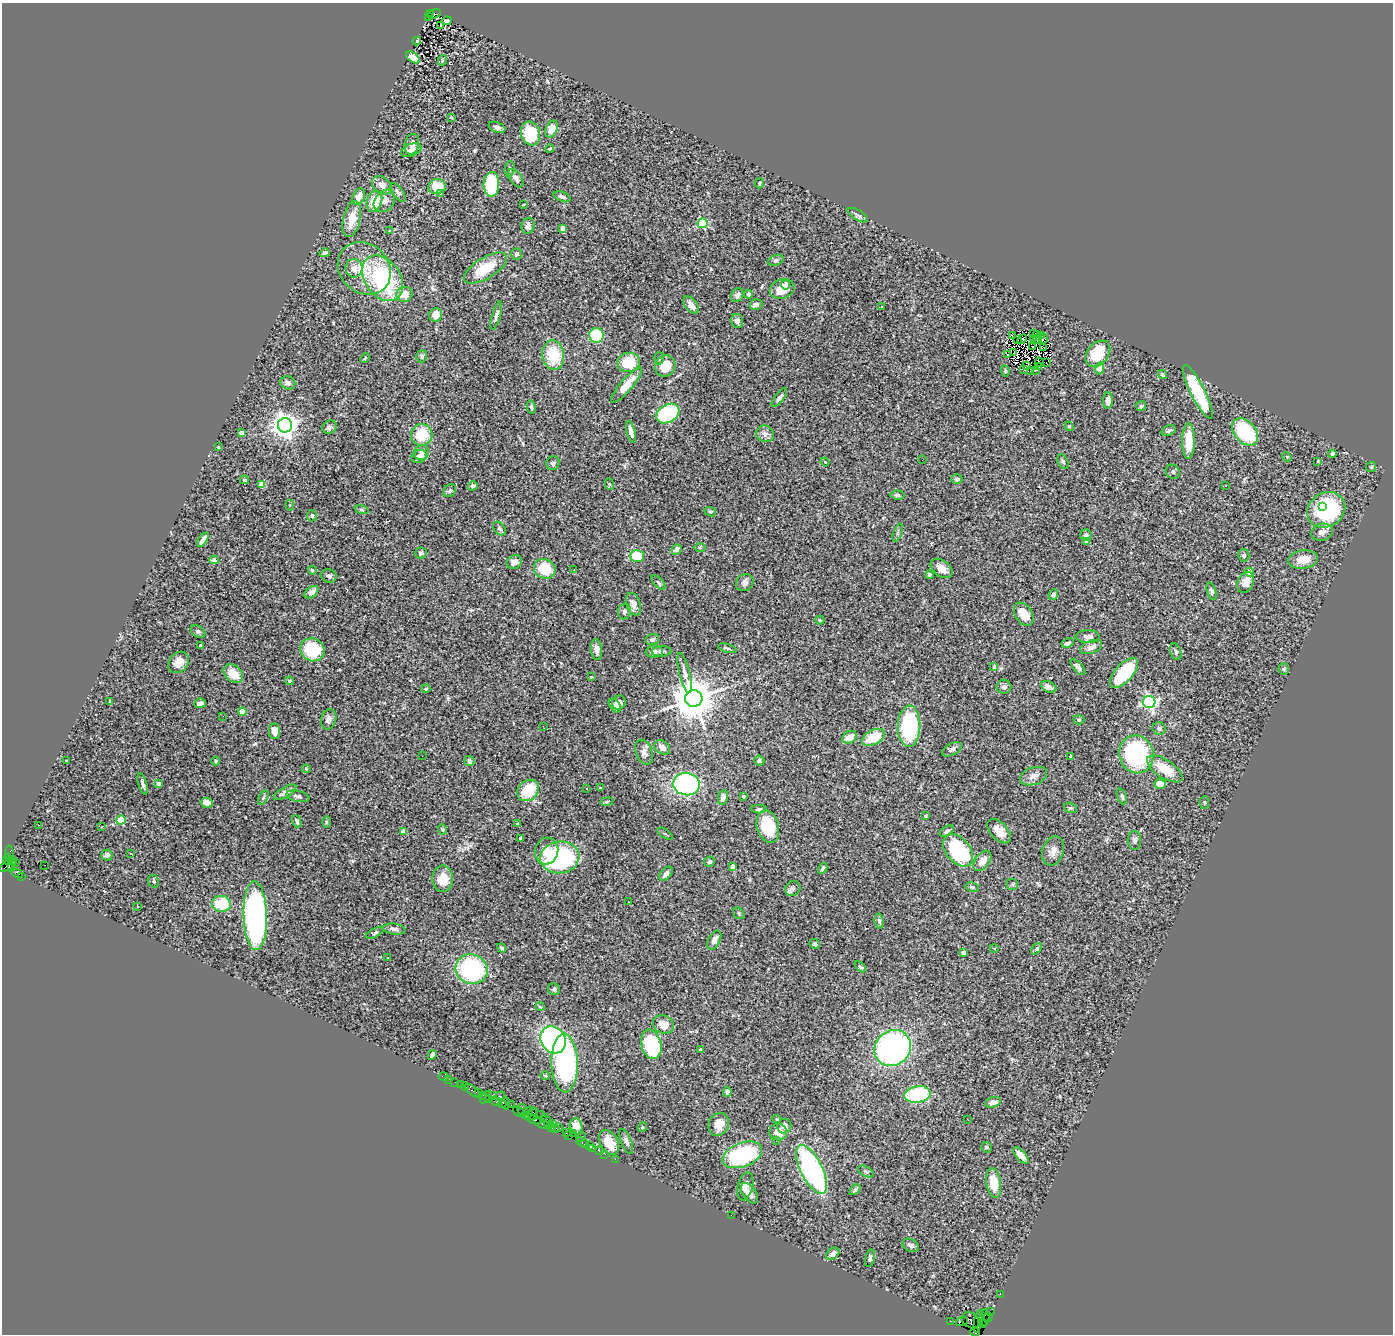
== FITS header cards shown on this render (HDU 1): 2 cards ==
NAXIS1  =                 1391
NAXIS2  =                 1332

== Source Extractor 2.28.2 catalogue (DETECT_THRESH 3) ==
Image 1391 x 1332 px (HDU 1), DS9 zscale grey, 1 PNG px = 1 image px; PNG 1395 x 1336 px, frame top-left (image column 1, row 1332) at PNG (2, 3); each listed source drawn as its Kron ellipse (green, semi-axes under 4 px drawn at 4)
Background 1.34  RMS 0.064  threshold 0.191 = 3 sigma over >= 5 px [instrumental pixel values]
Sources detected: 374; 2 with non-positive FLUX_AUTO (blend fragments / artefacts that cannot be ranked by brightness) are neither listed nor drawn; the other 372 listed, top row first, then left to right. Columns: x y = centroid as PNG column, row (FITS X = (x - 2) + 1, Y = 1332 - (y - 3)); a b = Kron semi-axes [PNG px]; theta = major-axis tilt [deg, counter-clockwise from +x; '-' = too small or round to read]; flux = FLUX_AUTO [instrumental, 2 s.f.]
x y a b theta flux
431 13 3 2 - 110
434 14 7 4 20 390
429 17 4 2 - 300
447 21 5 3 - 7.3
441 25 3 2 - 5.7
417 41 4 3 - 9
413 57 8 4 -36 31
442 60 5 2 - 4.3
451 118 3 2 - 6.3
497 127 9 5 -21 15
552 129 9 5 64 52
530 133 12 9 -72 210
412 144 10 7 76 24
550 149 4 3 - 3.9
411 150 11 6 23 30
510 169 8 5 84 8.6
516 178 10 6 -54 20
759 183 5 4 - 5
491 184 12 8 87 270
382 185 11 8 -37 28
437 186 9 7 8 100
398 192 11 5 -54 11
441 194 4 3 - 8.1
359 197 9 5 62 38
562 197 9 4 -21 14
374 201 11 7 71 94
384 201 12 9 51 26
523 205 3 2 - 3.3
858 215 11 5 -31 12
352 219 18 8 78 71
702 223 5 5 - 320
528 226 8 6 74 16
563 229 4 4 - 43
389 231 4 3 - 4.2
325 253 5 3 - 9.2
516 254 6 5 - 12
776 260 8 5 21 11
354 268 9 8 - 28
364 268 28 24 -43 150
485 268 24 10 32 140
383 278 25 17 -55 460
786 285 5 4 - 9
782 289 13 9 20 65
404 294 8 7 - 54
748 294 4 4 - 8.1
737 295 7 6 - 18
756 304 6 5 - 18
691 305 10 6 -52 27
881 306 3 2 - 5.2
436 315 7 6 - 38
496 316 15 4 74 14
737 321 7 6 - 22
1033 334 3 2 - 3.5
596 335 7 7 - 180
1012 335 4 2 - 5.4
1042 336 4 2 - 5
1037 337 6 2 -79 1.4
1034 338 2 2 - 3
1022 339 5 2 - 2.7
1043 339 5 3 - 2.6
1018 340 3 2 - 4.6
1033 347 3 2 - 5.1
1044 348 2 2 - 3.4
1014 353 2 2 - 3.4
1007 354 4 2 - 5
1098 354 14 10 48 180
553 355 15 11 -81 160
422 356 6 5 - 7.5
365 358 5 3 - 4.2
659 358 6 5 - 7.4
628 362 11 9 13 110
1039 362 4 2 - 4.2
1046 363 2 2 - 3.2
665 366 11 10 - 71
1026 366 2 2 - 1.3
1038 366 3 2 - 1.3
1100 368 6 4 79 82
1023 369 3 2 - 14
1035 370 3 2 - 6.4
1005 371 5 4 - 5
1030 371 2 2 - 3.7
1162 374 5 4 - 6.6
288 383 7 6 - 16
626 385 22 6 49 63
1198 392 29 7 -63 260
779 398 11 4 52 14
1108 401 8 4 87 22
1141 406 5 5 - 5.9
531 407 7 4 -78 7.2
668 413 12 9 31 530
285 425 7 7 - 4100
1069 426 5 4 - 4.7
330 427 7 6 - 16
1169 431 7 5 26 10
631 432 11 3 -75 23
1245 432 15 10 -48 340
241 433 4 3 - 40
765 434 9 8 - 18
422 435 11 10 - 130
1188 441 18 6 90 100
218 447 3 3 - 4
422 453 8 7 - 16
1332 454 4 3 - 8.6
419 457 8 6 31 36
1287 457 5 3 - 3.9
922 460 2 2 - 8.9
1063 461 7 5 -63 8.5
1318 461 3 2 - 3
825 462 4 3 - 3.1
553 463 7 6 - 12
1371 467 5 5 - 5.7
1173 472 7 6 - 9.8
957 479 5 5 - 11
244 480 4 3 - 6.4
262 484 4 4 - 71
609 484 6 4 -70 4.2
1226 485 3 2 - 4.5
473 486 5 4 - 11
450 491 7 5 45 7.6
897 495 7 4 -5 10
290 505 5 3 - 4.1
1323 506 3 3 - 62
362 510 7 3 -19 6.5
1326 510 20 17 33 440
710 512 6 4 -22 5.8
312 516 5 5 - 7.7
499 529 7 5 -50 9.4
1322 532 11 8 16 25
898 533 9 3 69 5.9
1086 535 6 5 - 13
203 540 8 4 57 38
1086 542 4 4 - 11
700 547 6 4 -1 5.5
676 549 5 4 - 22
421 553 6 5 - 9.4
1244 555 6 5 - 10
637 556 7 6 - 140
214 560 4 3 - 10
1303 560 15 9 8 56
514 562 8 6 28 31
942 568 12 8 -37 36
545 569 11 9 -25 120
312 570 4 4 - 8.5
574 570 3 2 - 4.4
1249 572 4 4 - 33
929 574 4 4 - 6.8
329 576 8 6 -21 12
1246 582 11 7 63 33
658 583 9 4 -45 7.3
745 583 9 8 - 18
1212 591 9 4 -73 11
312 592 8 5 36 21
1053 594 5 4 - 13
634 604 12 7 -71 32
624 611 8 6 78 11
1024 614 13 8 -57 55
820 620 4 3 - 5.8
198 631 8 5 -35 9.2
1088 637 12 6 -2 22
652 639 7 5 18 13
1068 643 6 4 25 8.6
200 645 3 2 - 3.5
1091 647 11 6 21 24
727 648 9 3 -16 6.8
312 650 12 11 - 210
596 650 10 5 -85 21
662 651 10 5 3 11
654 652 9 6 3 16
1176 652 8 5 -70 10
178 662 12 9 51 47
994 667 4 3 - 6.1
1078 667 10 4 -50 13
1284 669 5 5 - 8.2
685 673 20 5 -76 23
1124 673 18 8 48 250
233 674 11 8 -42 71
591 677 3 2 - 3.1
290 681 4 3 - 5
1004 687 7 7 - 14
1049 687 8 5 -25 22
426 689 5 3 - 4.5
694 698 9 8 - 16000
110 701 2 2 - 3
619 702 7 6 - 29
1149 702 6 6 - 960
200 703 6 4 8 15
615 705 8 5 -56 14
242 712 4 4 - 79
223 716 2 2 - 2.3
329 719 10 7 74 18
1079 720 5 4 - 5.3
543 726 2 2 - 9.5
909 726 21 11 89 500
1159 728 6 6 - 10
275 731 8 5 -87 26
850 737 7 6 - 47
873 737 12 7 29 110
662 747 9 6 -37 24
952 749 10 6 27 15
644 752 13 8 -68 24
1136 754 19 17 -74 490
422 756 2 2 - 2.9
1070 756 3 2 - 3.7
67 760 3 2 - 2.6
216 761 4 4 - 4.6
469 761 5 5 - 16
759 761 5 5 - 8.5
306 769 4 3 - 3.9
1165 769 20 9 -33 98
1034 776 14 8 18 27
142 784 11 4 -74 14
159 784 4 3 - 28
686 784 13 11 -6 750
1160 784 6 5 - 38
600 788 3 3 - 4.1
586 789 3 2 - 4.1
528 790 12 10 43 130
285 792 13 5 30 24
298 796 12 5 -12 13
743 796 3 3 - 5.1
1122 796 8 4 -70 9.8
263 798 7 4 60 6.9
723 798 7 5 80 21
607 802 6 3 9 5.3
1204 802 6 4 86 6.5
207 803 6 5 - 29
1070 808 6 5 - 7.1
759 809 8 4 0 8.4
925 816 4 3 - 6.8
121 820 4 4 - 140
297 821 7 4 -68 11
326 822 6 4 89 5.5
518 824 3 3 - 4.9
38 825 2 2 - 2.3
768 826 16 11 -75 180
102 827 3 2 - 7.5
443 829 5 4 - 5.4
947 831 8 4 33 9
999 831 14 8 -46 50
403 832 4 4 - 57
665 834 9 2 -35 4.7
520 838 4 3 - 4.7
1135 840 9 6 -89 14
958 850 18 12 -51 390
546 851 13 11 75 52
1053 851 15 10 71 34
131 854 3 2 - 5
10 855 9 4 -85 340
107 855 5 5 - 12
560 857 19 16 8 600
7 859 5 4 - 480
11 861 4 3 - 240
982 861 11 7 54 40
709 862 5 5 - 9.3
15 863 3 3 - 93
8 865 10 3 34 330
45 865 2 2 - 2.1
12 867 4 3 - 400
732 867 4 4 - 24
823 868 6 3 59 9.1
17 873 6 3 -29 87
666 874 8 5 48 16
21 876 3 2 - 14
443 879 13 10 -90 70
154 881 6 5 - 8.5
1012 884 6 5 - 6.8
972 887 7 4 -10 7.4
793 888 8 7 - 12
629 902 3 2 - 12
221 904 9 8 - 150
137 906 3 2 - 3.4
739 913 6 5 - 6.7
255 916 34 11 -88 1500
879 921 7 4 -81 10
394 929 11 5 -7 16
375 933 9 4 25 8.3
714 940 10 6 63 21
815 944 5 4 - 12
501 948 5 4 - 8.8
994 948 4 3 - 3.4
1037 949 7 4 46 7.9
964 953 4 4 - 33
387 957 3 3 - 14
860 967 7 4 -42 7.8
471 969 16 15 - 480
554 989 6 5 - 9.2
540 1007 4 3 - 3.8
663 1024 11 8 -26 47
553 1040 14 12 -54 840
651 1044 15 10 -75 360
893 1048 19 17 43 1100
700 1049 4 3 - 3
432 1055 5 4 - 12
565 1063 29 13 -89 870
545 1076 5 3 - 4.1
444 1077 5 3 - 59
448 1079 4 2 - 12
455 1082 2 2 - 45
460 1084 2 2 - 21
465 1086 4 3 - 210
472 1091 9 4 -39 150
479 1092 3 3 - 130
727 1092 5 4 - 16
917 1094 13 8 9 300
483 1095 3 2 - 170
492 1096 4 3 - 120
500 1096 5 3 - 230
486 1097 7 2 55 140
489 1098 4 2 - 100
496 1102 5 3 - 210
993 1102 8 5 15 20
506 1103 6 3 -85 190
502 1104 4 3 - 110
511 1105 2 2 - 85
522 1110 6 3 -80 270
519 1112 7 3 -27 220
528 1113 6 3 60 170
532 1114 6 3 66 540
525 1115 4 2 - 68
540 1115 2 2 - 53
533 1119 8 3 -21 470
543 1119 2 2 - 57
777 1119 4 4 - 4.9
968 1120 3 2 - 4.1
547 1121 8 3 -68 390
542 1124 9 3 -26 340
553 1124 4 2 - 210
719 1124 12 10 66 48
576 1126 8 6 -78 33
784 1126 7 7 - 22
551 1127 5 3 - 120
559 1127 3 2 - 61
642 1127 5 4 - 5
555 1129 3 3 - 61
566 1132 3 2 - 73
778 1132 9 8 - 54
574 1133 3 3 - 200
568 1136 3 2 - 85
581 1137 6 2 44 67
776 1141 3 2 - 4.6
582 1142 6 3 -24 250
609 1142 13 8 -60 79
626 1142 13 5 -68 14
585 1144 3 3 - 100
590 1145 2 2 - 54
986 1147 5 5 - 8.6
593 1148 2 2 - 66
599 1151 2 2 - 40
605 1154 2 2 - 44
742 1155 20 12 20 470
1021 1155 10 5 -48 36
615 1159 2 2 - 31
812 1169 27 11 -64 810
866 1172 8 5 -30 7.6
994 1183 15 7 -82 92
745 1186 14 7 76 28
855 1190 6 4 44 9.2
750 1193 11 6 -54 24
731 1215 2 2 - 12
911 1245 8 6 -28 19
833 1254 7 5 36 21
870 1258 9 4 76 11
1000 1294 2 2 - 28
990 1312 3 2 - 52
988 1317 4 3 - 90
984 1318 8 5 87 340
971 1320 10 7 -33 750
950 1321 3 2 - 49
962 1321 6 2 20 78
978 1321 12 4 78 620
982 1323 4 3 - 93
975 1332 5 4 - 82
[2 non-positive-flux detections neither listed nor drawn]